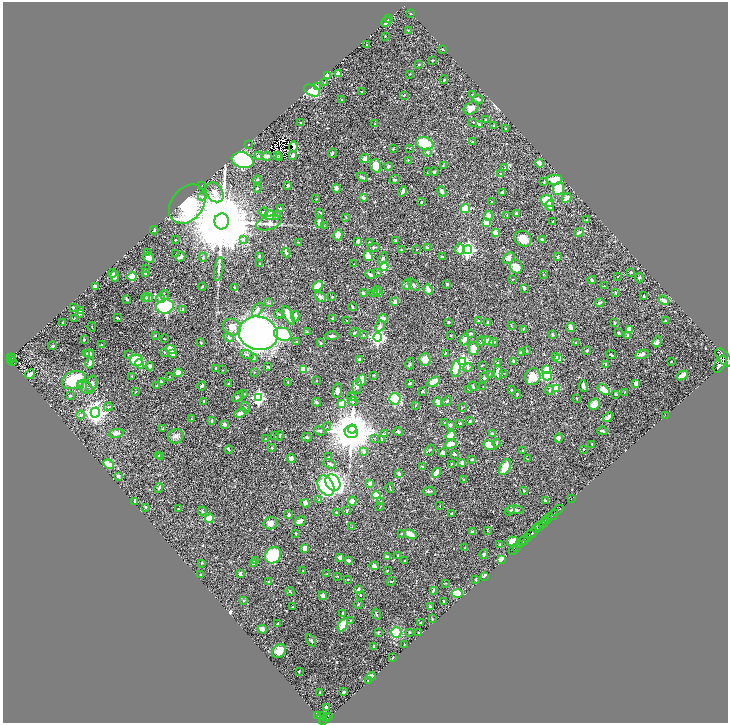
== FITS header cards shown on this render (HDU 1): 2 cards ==
NAXIS1  =                 1451
NAXIS2  =                 1441

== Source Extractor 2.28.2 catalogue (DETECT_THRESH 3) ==
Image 1451 x 1441 px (HDU 1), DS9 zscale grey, zoomed out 1/2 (1 PNG px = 2 x 2 image px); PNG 730 x 725 px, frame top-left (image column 2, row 1441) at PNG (3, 2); each listed source drawn as its Kron ellipse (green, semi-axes under 4 px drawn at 4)
Background 0.463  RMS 0.012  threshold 0.0346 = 3 sigma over >= 5 px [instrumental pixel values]
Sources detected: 590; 20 cannot appear on this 1/2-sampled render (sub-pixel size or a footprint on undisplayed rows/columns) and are neither listed nor drawn; of the other 570, the 500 brightest by FLUX_AUTO listed and drawn (70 fainter detections omitted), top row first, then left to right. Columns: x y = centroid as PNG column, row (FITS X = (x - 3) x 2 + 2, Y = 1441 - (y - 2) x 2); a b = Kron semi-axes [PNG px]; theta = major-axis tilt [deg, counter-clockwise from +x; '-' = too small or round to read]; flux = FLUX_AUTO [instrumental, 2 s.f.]
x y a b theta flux
411 13 3 2 - 1.5
389 19 3 1 - 1.4
386 22 5 2 - 12
408 30 3 2 - 1.3
385 36 2 1 - 0.95
367 45 2 1 - 1.1
443 50 3 2 - 1.2
432 60 3 2 - 1.4
419 65 2 2 - 1.9
338 73 3 2 - 19
410 74 2 2 - 1
328 76 3 3 - 20
444 80 4 2 - 1.8
325 82 2 1 - 1.1
317 86 4 3 - 2.3
312 90 8 5 -27 140
361 92 2 2 - 1.3
472 94 4 2 - 1.3
404 95 2 2 - 2.7
478 99 5 3 - 6.9
341 100 3 3 - 2.4
471 108 8 6 32 18
486 120 4 3 - 4.7
473 122 3 2 - 1.5
301 123 2 2 - 1.8
375 124 3 2 - 1.4
479 124 3 3 - 4.6
493 125 3 2 - 1.3
505 128 2 2 - 1.2
472 142 4 3 - 1.9
425 143 9 6 -16 60
248 144 2 2 - 1.3
293 147 5 3 - 1.7
409 148 3 2 - 1.3
393 149 3 3 - 1.5
427 152 4 3 - 2.8
332 153 4 3 - 3.3
293 155 3 2 - 9.5
259 156 4 4 - 2.7
267 156 5 3 - 7.5
277 156 2 1 - 1.2
279 157 2 1 - 1.3
365 159 5 4 - 11
242 160 11 7 -15 480
408 160 3 2 - 1.7
539 163 4 3 - 14
376 166 7 5 -73 39
388 166 3 2 - 5.7
443 166 3 2 - 1.4
504 168 3 2 - 1.1
428 172 3 3 - 1.7
434 172 4 3 - 2.4
500 174 3 3 - 1.7
362 177 6 3 -24 5.1
257 180 4 3 - 1.5
394 180 5 4 - 2.9
554 180 8 5 2 33
544 182 3 2 - 1.6
288 185 3 3 - 4.1
201 186 3 2 - 1.8
336 188 4 4 - 7.5
558 188 6 5 - 81
257 189 2 2 - 2.6
442 191 5 3 - 6.2
214 192 10 8 -56 16
403 192 5 3 - 8.3
502 192 4 3 - 1.6
202 197 4 4 - 4.1
363 197 3 3 - 5.1
567 198 5 2 - 19
316 199 3 2 - 1
547 201 7 5 -36 54
421 202 4 3 - 2.8
492 202 2 2 - 1.6
187 204 22 16 51 510
550 205 5 3 - 10
280 209 3 2 - 7.1
465 209 4 4 - 45
264 212 4 3 - 3.2
320 212 4 3 - 1.6
516 213 3 3 - 4.3
269 215 5 5 - 26
277 215 3 2 - 1.6
507 215 3 2 - 1.3
488 216 5 4 - 12
346 218 3 2 - 1.3
586 220 2 2 - 1.2
222 221 8 7 - 41000
319 222 5 4 - 17
486 222 3 3 - 42
552 222 3 2 - 2.8
269 223 13 6 17 14
324 226 3 3 - 1.4
154 230 4 3 - 1.7
579 232 5 3 - 4.6
495 233 4 3 - 12
338 235 5 4 - 13
243 239 4 3 - 1.9
523 239 9 7 -27 26
542 239 2 2 - 4
175 240 2 2 - 2.3
395 240 4 3 - 2
358 241 4 3 - 3.7
298 242 3 2 - 1.4
369 243 3 3 - 2.3
374 247 6 3 11 4.8
427 248 3 3 - 2.2
401 249 3 2 - 1
417 249 2 2 - 1.5
460 249 5 5 - 23
468 250 4 4 - 540
148 253 2 2 - 1
286 253 5 3 - 3.3
176 254 2 1 - 0.97
259 256 3 2 - 2.4
368 256 5 3 - 30
442 256 3 2 - 2.4
181 257 5 3 - 9.6
203 257 4 4 - 3.8
558 257 3 3 - 3
149 258 6 4 -41 11
383 258 6 3 62 3.7
509 258 6 5 - 12
259 264 3 2 - 1.4
353 264 2 1 - 1
384 267 4 4 - 110
516 267 7 6 - 30
145 268 2 2 - 1.3
219 269 12 4 81 7.6
631 272 3 3 - 2.8
112 273 4 3 - 5.7
145 273 2 2 - 13
378 273 3 2 - 1
370 274 5 2 - 3.2
543 274 3 2 - 1.2
114 276 5 4 - 10
132 276 4 4 - 31
618 277 3 2 - 1.3
640 278 4 3 - 2.7
513 279 3 2 - 1
592 280 4 3 - 2.7
407 284 6 3 60 3.5
447 284 3 3 - 1.8
414 285 7 4 -42 6.8
95 286 3 3 - 12
202 286 4 1 - 2.1
318 286 5 3 - 25
604 286 3 2 - 1.4
235 288 3 2 - 1.4
524 288 3 2 - 5.6
428 289 5 3 - 22
376 290 4 3 - 3
616 292 4 3 - 2
363 293 3 2 - 2.3
374 293 4 2 - 2
379 293 3 3 - 16
164 295 5 4 - 3.3
644 296 2 2 - 1.6
145 297 4 3 - 2.3
320 297 6 4 -37 7.1
332 297 3 2 - 1.5
148 298 4 3 - 5.9
127 299 2 2 - 11
161 299 5 4 - 7
664 300 5 3 - 10
395 302 3 3 - 7.6
269 303 3 2 - 1.2
600 303 5 3 - 4.8
165 306 8 7 - 110
352 307 4 2 - 2.4
73 308 2 2 - 1.6
183 309 3 3 - 1.6
257 310 8 4 64 7.4
80 311 3 2 - 2.7
80 313 4 3 - 6.1
278 314 5 2 - 1.8
289 315 10 4 -64 35
295 316 5 4 - 29
74 318 3 2 - 1.3
117 318 2 2 - 2.9
383 318 5 4 - 11
332 319 3 2 - 1
347 320 2 2 - 0.97
478 321 3 3 - 1.9
665 321 3 2 - 3.8
448 322 3 2 - 3.6
63 323 3 2 - 1.4
488 323 3 2 - 6.8
615 323 3 2 - 2.8
511 325 4 3 - 1.6
380 326 6 3 57 9.3
92 327 5 1 - 1.1
232 327 9 8 - 24
571 328 4 3 - 14
523 329 4 2 - 1.5
629 329 3 3 - 13
307 332 3 2 - 1.2
354 332 4 2 - 1.6
258 333 20 16 -14 1300
618 333 4 3 - 1.6
283 334 9 6 -19 150
471 334 4 2 - 3.4
552 334 3 2 - 2.2
155 335 2 2 - 1.6
364 335 2 2 - 1.7
628 335 4 3 - 4.6
332 336 6 3 0 6.1
451 336 2 2 - 1
229 337 5 4 - 3.8
378 337 4 4 - 630
84 339 2 2 - 7.3
164 339 2 1 - 1.3
464 340 6 4 70 7.7
481 341 5 3 - 3
488 341 6 4 -15 18
296 342 3 2 - 1.3
494 342 4 3 - 2.9
657 342 6 4 63 8.2
201 343 3 3 - 1.4
321 343 3 3 - 2
576 343 3 2 - 2.1
101 345 2 2 - 1
53 346 3 2 - 3
474 348 7 5 90 34
171 349 5 4 - 32
587 350 3 2 - 5.2
526 351 3 2 - 2
164 352 3 2 - 1.3
445 353 3 2 - 1.3
521 353 4 3 - 6.1
87 354 4 3 - 4.1
89 354 4 3 - 8.3
128 354 2 2 - 1.2
172 354 4 2 - 6.3
642 354 7 3 19 7.4
247 355 7 3 -16 4.8
611 355 5 3 - 2.2
10 357 4 2 - 61
254 357 4 3 - 4.4
556 357 3 3 - 3.1
723 357 11 5 -49 2200
13 358 2 1 - 18
559 358 4 3 - 20
11 360 2 2 - 34
359 360 3 3 - 4.8
425 360 6 5 - 17
137 361 6 6 - 110
463 361 4 4 - 300
514 361 4 2 - 6.7
671 361 2 2 - 1.9
12 362 2 1 - 7.8
90 363 5 3 - 9
498 363 3 3 - 2
140 364 5 3 - 21
410 364 6 3 75 2.5
606 364 3 2 - 3
720 364 9 5 60 2000
482 365 3 2 - 1.1
150 366 4 3 - 12
268 367 3 2 - 2.3
216 368 2 2 - 1.8
468 368 5 4 - 3.6
304 369 4 4 - 27
456 369 8 4 80 54
546 369 4 3 - 20
222 370 3 2 - 1.1
254 372 3 2 - 1.1
178 373 4 4 - 25
498 373 7 4 89 23
504 373 3 2 - 1.2
30 374 5 3 - 9
490 374 4 2 - 2.2
374 375 2 2 - 1.2
682 375 6 3 34 14
132 376 2 2 - 1.3
547 376 4 4 - 78
169 377 3 2 - 0.97
484 377 5 3 - 4.2
532 377 8 7 - 44
74 380 12 8 20 96
362 380 6 4 69 19
161 381 3 2 - 5.3
317 381 3 2 - 1.3
288 382 3 2 - 1.8
433 382 7 4 31 23
229 383 3 2 - 1.1
636 383 4 3 - 7.6
92 384 8 5 73 9.1
410 384 3 3 - 2.4
80 386 4 3 - 3.1
157 386 4 3 - 2.1
202 386 4 2 - 4.3
357 386 7 5 83 8
473 386 5 3 - 4
583 386 6 3 -80 7.5
85 387 8 5 -35 8.6
483 387 3 2 - 1.1
556 388 3 3 - 66
469 389 2 2 - 2.3
511 390 3 2 - 1.5
549 390 4 3 - 3.4
604 390 7 4 -38 36
337 391 7 4 84 13
422 391 4 3 - 2.2
136 392 3 2 - 1.1
625 392 3 2 - 1
243 394 4 3 - 2.9
616 394 4 2 - 2.2
517 395 4 2 - 1.1
70 396 3 2 - 3.4
238 397 7 3 37 4.9
352 397 4 3 - 2.4
258 398 4 4 - 320
576 398 3 2 - 1.3
395 399 5 5 - 110
203 401 3 2 - 1.6
353 401 4 3 - 2.4
447 401 5 3 - 2.5
317 402 4 3 - 6
438 402 5 3 - 19
341 404 3 2 - 32
594 404 6 5 - 19
416 405 3 2 - 0.98
108 407 4 3 - 2.7
245 408 6 3 -75 3
462 408 3 2 - 1.4
95 413 5 4 - 1100
240 413 6 4 21 13
81 415 4 3 - 3.8
665 415 2 1 - 3.5
608 417 6 3 46 11
191 419 3 2 - 1.2
212 421 3 3 - 1.4
470 421 3 2 - 3.1
444 423 2 2 - 1.1
460 423 3 3 - 2.9
224 424 3 3 - 5.8
450 425 3 3 - 3.8
327 427 4 2 - 1.5
163 429 4 3 - 1.7
352 429 4 4 - 2500
320 431 6 3 -26 3.3
602 431 5 2 - 4.3
351 432 6 6 - 8300
398 432 5 3 - 4.6
116 433 7 4 11 8
385 434 4 2 - 1.8
492 434 3 3 - 5.8
451 435 5 4 - 25
176 436 8 7 - 8.4
274 436 3 2 - 1
279 436 5 3 - 4.2
306 437 5 3 - 2.7
374 438 3 2 - 0.98
559 438 4 3 - 12
265 439 2 2 - 1.4
382 439 3 2 - 1.6
497 443 4 2 - 4
451 444 6 3 18 29
592 444 3 2 - 1.4
489 445 6 4 -33 31
272 448 3 2 - 2.7
228 449 4 3 - 4.2
584 449 2 1 - 1.1
430 450 6 2 55 1.5
522 450 3 2 - 2.3
364 451 4 3 - 6.4
443 453 4 3 - 5.4
454 454 3 3 - 2.9
159 455 3 3 - 2
160 457 3 2 - 1.5
329 457 3 1 - 1
291 459 5 4 - 10
527 459 3 2 - 1
472 460 2 2 - 3.4
462 463 2 2 - 18
109 464 6 3 -25 31
330 464 7 3 -23 3.5
451 464 3 3 - 2.1
422 466 3 2 - 1.8
505 467 8 5 61 30
399 473 3 3 - 4.6
436 473 5 3 - 24
118 476 3 3 - 5.8
464 479 2 2 - 2.3
333 483 9 7 -53 490
370 484 4 3 - 13
326 486 11 7 -57 270
159 488 5 3 - 4
390 488 5 2 - 1.2
429 491 6 3 4 4.1
524 491 3 3 - 2
376 495 4 3 - 84
571 499 2 1 - 15
319 500 3 2 - 1.8
134 501 3 2 - 2.5
352 501 4 4 - 19
545 501 2 2 - 19
380 502 3 3 - 1.7
305 503 4 3 - 14
380 506 2 2 - 1
440 506 3 2 - 1.2
145 507 3 2 - 3
178 509 3 3 - 2.2
347 510 3 3 - 1.8
515 510 9 4 -2 8.8
557 510 7 2 38 620
202 511 4 3 - 3
510 511 5 3 - 2.4
337 512 2 2 - 1.5
451 513 3 3 - 1.6
289 515 4 3 - 4.8
552 515 6 2 41 520
209 518 5 3 - 56
547 519 4 2 - 140
545 520 4 2 - 170
300 521 6 3 29 12
270 523 7 6 - 11
543 523 5 2 - 320
352 527 3 2 - 1.2
539 527 2 2 - 110
536 528 4 3 - 350
487 530 4 2 - 1.1
473 532 3 3 - 3.3
296 533 3 3 - 1.6
532 533 6 2 42 900
401 534 2 2 - 1.5
410 534 6 4 -29 23
527 538 2 2 - 170
524 541 5 2 - 570
513 542 6 5 - 16
500 545 2 2 - 1.9
520 545 4 1 - 75
516 547 2 1 - 49
305 548 4 3 - 18
464 548 3 2 - 1.8
513 550 5 2 - 26
484 554 4 3 - 4.4
273 555 9 7 47 99
398 555 3 2 - 3.2
340 557 3 3 - 10
387 557 4 3 - 7.9
349 560 4 3 - 3.9
502 560 4 3 - 37
256 561 3 2 - 2.1
404 561 3 2 - 1.2
202 563 3 2 - 1.5
253 563 3 3 - 7.8
374 566 4 3 - 6.4
303 571 3 2 - 1.1
387 571 2 2 - 2.8
240 574 4 3 - 5.2
327 574 3 2 - 1
200 575 2 2 - 1.6
337 576 3 1 - 0.96
484 576 4 2 - 6.5
476 579 2 2 - 2.2
348 580 3 2 - 1.7
391 581 4 2 - 1.7
268 582 3 2 - 1.3
445 583 4 1 - 0.96
358 589 3 3 - 4.8
433 590 4 2 - 3.1
290 592 4 2 - 2
457 593 5 4 - 41
361 595 2 2 - 1.9
323 596 4 3 - 8.7
243 601 3 2 - 1.2
444 601 3 2 - 2
358 604 4 2 - 1.8
430 606 2 2 - 7
292 607 3 1 - 1.4
343 613 4 2 - 1.7
376 614 6 3 -61 2.6
432 619 2 1 - 1.1
350 620 4 2 - 1.2
421 623 2 2 - 3.1
277 624 3 2 - 3
343 625 7 4 61 42
262 629 5 3 - 18
378 632 3 2 - 2.1
396 632 5 5 - 100
409 632 2 2 - 6
418 633 2 2 - 1.6
311 640 6 3 -59 3
404 644 2 2 - 1.5
374 646 4 2 - 2.9
279 651 8 6 38 22
393 657 3 2 - 1.4
299 671 2 2 - 1.5
371 676 4 3 - 16
368 680 2 2 - 1.3
320 692 2 2 - 2.7
344 692 4 2 - 4
326 707 3 2 - 2.9
318 716 3 1 - 22
322 716 4 2 - 150
329 716 4 2 - 100
327 718 2 2 - 59
323 721 4 3 - 230
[70 fainter detections neither listed nor drawn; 20 sub-pixel or undisplayed-footprint detections neither listed nor drawn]